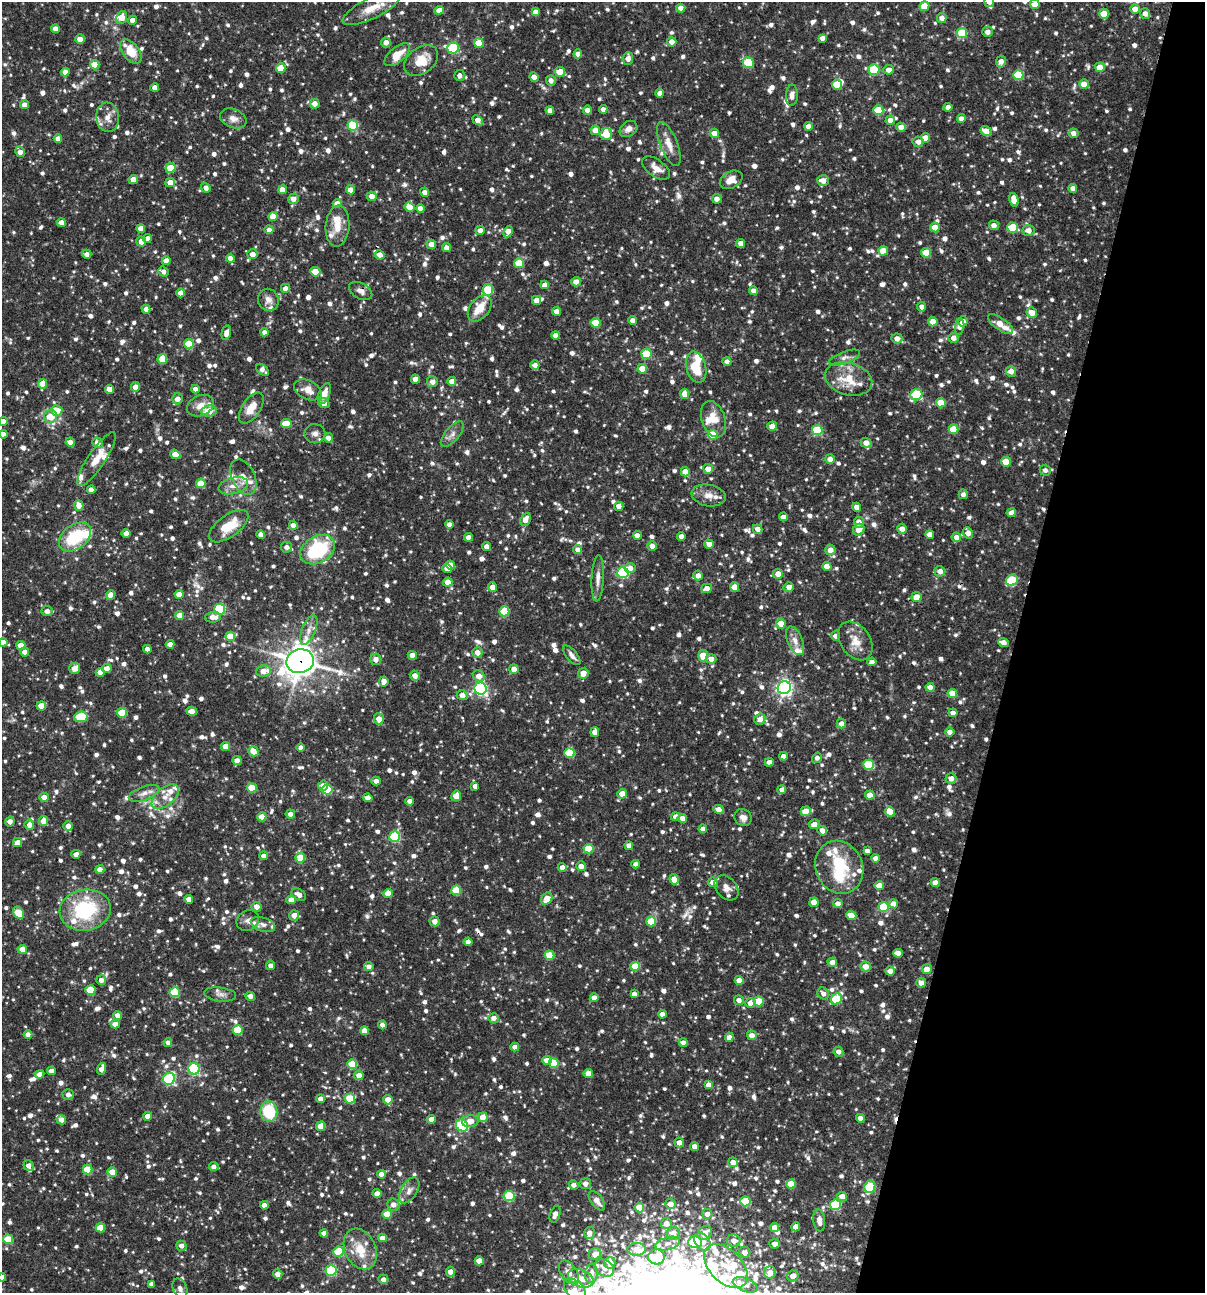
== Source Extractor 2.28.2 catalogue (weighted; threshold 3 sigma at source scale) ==
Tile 8 of 4 x 4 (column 4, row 2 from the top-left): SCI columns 3861-5063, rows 2585-3875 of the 5188 x 5168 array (HDU 1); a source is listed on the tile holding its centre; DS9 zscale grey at full resolution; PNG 1207 x 1295 px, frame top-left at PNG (2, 2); each listed source drawn as its Kron ellipse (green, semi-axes under 4 px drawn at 4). Shown black and unused: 16% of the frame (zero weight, under 3 of 4 exposures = <1% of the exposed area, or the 3 px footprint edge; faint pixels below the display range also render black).
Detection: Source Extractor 2.28.2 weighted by HDU 2 'WHT'; one run over the whole footprint, this tile lists its part. Background 0.0837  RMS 0.0038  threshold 0.0172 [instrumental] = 3 sigma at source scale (4.5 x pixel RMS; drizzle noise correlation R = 1.50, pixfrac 1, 0.05/0.05 arcsec/px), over >= 5 px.
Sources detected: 1454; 2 inside a brighter object's white glare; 4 cosmic-ray / hot-pixel residue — neither listed nor drawn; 61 inside a brighter listed object's ellipse — not listed separately; of the other 1387, all 500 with FLUX_AUTO >= 1.94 (the completeness limit of this list) listed and drawn (887 fainter detections not listed), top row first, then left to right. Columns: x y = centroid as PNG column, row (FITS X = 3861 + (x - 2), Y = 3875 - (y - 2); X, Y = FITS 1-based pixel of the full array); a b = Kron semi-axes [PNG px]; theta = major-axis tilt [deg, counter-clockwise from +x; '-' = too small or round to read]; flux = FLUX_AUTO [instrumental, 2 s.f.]
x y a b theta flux
989 2 5 4 - 2.4
1035 4 4 4 - 5.1
924 6 5 4 - 7.5
372 8 32 10 26 7.6
681 8 4 4 - 2.6
1135 9 5 4 - 3.3
439 10 5 4 - 2.8
535 12 4 4 - 4.5
1145 13 5 5 - 2.1
1104 14 5 5 - 7.1
122 17 6 5 - 5
942 18 5 5 - 2.4
133 20 4 4 - 2.8
55 29 4 4 - 3
988 32 5 5 - 2.4
962 33 5 5 - 15
822 38 4 4 - 2
80 39 5 4 - 3.2
386 42 5 5 - 2.7
672 42 5 4 - 2.8
479 43 5 4 - 8.5
453 48 6 5 - 35
131 51 14 8 -52 9.3
578 54 4 4 - 2.5
397 55 15 7 39 5.8
628 58 6 5 - 2.4
421 60 19 13 38 7.2
1001 62 6 5 - 2.8
748 63 6 5 - 17
95 65 5 4 - 6.3
1100 67 5 5 - 6.7
281 68 5 4 - 8.3
874 70 5 5 - 22
889 70 5 4 - 2.7
65 72 4 4 - 2.9
560 72 5 5 - 6.6
459 75 5 5 - 2
1018 75 5 5 - 19
534 77 5 4 - 3
551 80 5 5 - 2
837 84 5 5 - 11
1084 84 5 4 - 4.2
155 87 4 4 - 3.1
660 93 4 4 - 2.3
792 95 10 6 86 2.2
315 104 5 5 - 2.7
24 105 4 4 - 2.5
948 107 4 4 - 2
603 109 4 4 - 2.2
550 110 4 4 - 2.4
587 110 4 4 - 2.3
878 110 5 5 - 15
108 117 15 11 -83 3.7
233 118 14 9 -22 3.1
961 119 4 4 - 2.4
478 120 6 4 -39 3.4
890 120 4 4 - 3.2
353 125 5 5 - 28
808 126 4 4 - 3
901 127 4 4 - 3.9
628 129 9 7 37 2.5
595 130 5 4 - 4.4
986 131 6 4 -33 4.4
714 133 5 4 - 3.6
1073 133 5 5 - 2.5
606 134 6 6 - 7.7
926 138 4 4 - 4.3
58 139 4 4 - 2.7
918 142 5 5 - 2.4
669 144 23 8 -68 4.7
20 152 5 4 - 2.9
170 168 5 5 - 7.5
656 168 16 8 -36 3.4
133 179 4 4 - 4.9
731 180 12 8 29 4.4
823 180 6 5 - 3.3
170 182 5 4 - 4
206 188 5 4 - 2.4
1073 188 4 4 - 2.6
283 190 4 4 - 3.2
350 190 4 4 - 3.9
425 192 4 4 - 2.4
372 196 5 4 - 3
294 199 5 5 - 2.7
717 199 5 5 - 2.5
1014 200 7 4 -76 4.4
337 204 4 4 - 4.7
409 207 5 4 - 6.4
421 208 4 4 - 3.8
273 216 4 4 - 5
61 222 4 4 - 2.8
994 225 5 4 - 2.3
337 226 20 12 86 5.7
141 228 4 4 - 3.7
935 228 5 4 - 5.6
1013 228 5 5 - 16
269 230 4 4 - 2.4
480 230 5 4 - 2.7
1028 230 6 5 - 2.9
508 232 6 4 66 4.3
147 238 4 4 - 2.5
141 242 5 5 - 2.8
741 243 4 4 - 3.1
431 244 5 4 - 3.9
447 248 4 4 - 3
883 251 5 4 - 7.3
926 253 5 5 - 9.2
87 254 5 4 - 2.2
253 254 5 5 - 3.1
380 255 5 4 - 3.2
230 258 4 4 - 2.8
166 261 4 4 - 3.8
519 263 5 5 - 10
163 272 5 4 - 2
315 272 5 4 - 9.2
576 282 5 4 - 2.6
545 285 4 4 - 2.6
285 288 4 4 - 2.8
488 290 6 5 - 15
361 291 12 7 -30 2.2
753 291 4 4 - 2.6
181 293 4 4 - 3.2
268 300 11 10 - 2.6
536 300 4 4 - 3.6
922 307 4 4 - 2
480 308 15 9 52 7.4
146 309 4 4 - 2.5
556 311 4 4 - 3.2
1032 313 5 5 - 3.6
633 320 4 4 - 2.6
963 321 5 4 - 2.8
933 322 5 4 - 4.2
596 323 5 5 - 13
1000 324 15 6 -36 4.8
960 327 8 4 83 2
264 332 4 4 - 2.2
226 333 7 4 77 2.8
555 335 4 4 - 3.3
897 338 5 5 - 2.8
953 338 5 5 - 2.7
189 344 5 5 - 12
646 354 5 5 - 16
845 357 16 6 20 2
162 359 5 4 - 10
727 362 4 4 - 2.5
535 365 5 4 - 2.6
696 367 16 9 -74 10
642 369 5 4 - 7
262 370 7 5 -41 2
1011 371 5 5 - 2.6
415 379 5 4 - 3
849 379 24 16 -16 11
452 381 4 4 - 3.4
432 382 5 5 - 2.5
42 384 5 4 - 5.5
135 387 4 4 - 3.8
110 389 4 4 - 3.8
195 389 4 4 - 2.5
308 390 15 9 -27 4.3
324 394 11 5 68 3.7
685 394 5 4 - 3.8
916 395 6 5 - 24
178 399 5 5 - 2.8
324 403 6 4 -18 2.8
941 403 5 5 - 8.2
200 406 14 10 25 3.9
251 408 17 9 56 5.8
57 410 5 5 - 7.7
209 411 8 5 4 6.5
51 416 6 6 - 6.9
713 419 19 11 -71 6.4
3 421 4 4 - 2.6
286 423 5 4 - 9
772 426 5 4 - 3.7
954 429 5 5 - 10
817 430 5 5 - 17
3 434 4 4 - 2.8
315 434 10 9 - 2.2
452 434 15 7 49 2.4
713 435 5 5 - 12
328 438 4 4 - 2.5
70 442 5 4 - 2.7
97 443 5 5 - 3.1
866 443 5 5 - 2.9
175 454 5 4 - 5.4
96 459 32 8 56 6.7
830 459 5 4 - 2.9
1006 462 5 4 - 7.2
708 469 5 5 - 4.2
1045 470 5 5 - 1.9
685 472 4 4 - 5.6
243 477 19 11 -65 4.8
201 483 5 4 - 7.1
233 486 15 8 14 3.5
91 490 4 4 - 2.6
963 494 5 4 - 2
709 495 17 10 -10 3.9
79 505 5 4 - 3.2
619 506 4 4 - 2.6
857 507 4 4 - 2.8
1011 513 4 4 - 2.9
783 517 4 4 - 3
525 519 7 5 63 3.1
859 522 5 5 - 2.8
449 524 4 4 - 2.8
293 525 4 4 - 4.2
229 526 23 11 36 11
758 529 5 4 - 2.7
902 529 5 5 - 3
859 530 6 5 - 3.5
126 533 4 4 - 3
968 533 6 4 -64 3.3
930 534 4 4 - 3.3
261 535 4 4 - 1.9
637 535 4 4 - 2.5
681 536 4 4 - 2.5
75 537 18 12 37 19
468 537 4 4 - 2.6
956 537 5 4 - 2.4
709 544 5 4 - 2.7
652 546 5 4 - 2.7
286 547 6 5 - 2
486 547 4 4 - 2.5
318 550 19 13 30 31
578 550 4 4 - 2.8
830 550 5 5 - 3.6
450 565 5 4 - 4.8
827 566 4 4 - 4.9
630 568 5 5 - 3.1
447 569 4 4 - 3.1
940 571 5 5 - 3
623 572 5 5 - 44
778 574 5 5 - 3.8
698 575 5 5 - 2.6
598 578 23 6 87 2.8
1012 580 6 5 - 18
448 582 4 4 - 5.9
492 587 5 4 - 3.4
735 587 5 4 - 5.3
789 587 5 4 - 2.6
707 588 5 4 - 2.8
179 594 4 4 - 4.1
110 595 4 4 - 4.3
916 597 5 5 - 5.5
220 609 5 5 - 34
47 611 5 5 - 2
504 611 5 5 - 12
180 615 4 4 - 5.1
213 617 8 5 4 3
781 624 5 5 - 6
309 630 16 7 67 2.9
230 636 5 4 - 8.3
836 636 4 4 - 2.5
795 641 15 7 -68 3
855 641 21 15 -54 5.8
3 642 4 4 - 2.8
1003 642 5 4 - 2.9
170 644 4 4 - 2.7
21 645 4 4 - 5.5
147 649 4 4 - 2.7
25 652 4 4 - 2.4
477 652 5 5 - 3.2
412 655 4 4 - 4
572 655 12 5 -50 2
703 656 6 4 -84 8.5
376 659 6 5 - 2.8
711 659 5 5 - 2.9
300 661 14 12 14 580
872 662 4 4 - 2
75 668 6 5 - 3.7
107 668 5 4 - 3
514 669 5 4 - 3.4
264 671 7 5 6 4.5
100 672 4 4 - 3.2
583 673 5 5 - 4.2
415 675 5 4 - 3
479 676 6 5 - 3.3
384 681 5 5 - 2.8
930 687 4 4 - 3.9
784 688 7 6 - 130
480 689 6 6 - 76
952 693 5 4 - 5.5
462 695 5 5 - 2.8
41 706 5 4 - 6.5
192 711 5 4 - 3.4
122 713 5 5 - 13
953 713 4 4 - 2.6
81 717 7 5 7 24
379 719 6 5 - 3.8
760 719 6 5 - 3
841 724 5 5 - 2.7
595 732 5 4 - 3.1
950 732 5 4 - 2.4
226 746 4 4 - 5.7
301 747 4 4 - 2.2
253 751 5 5 - 4.7
569 753 5 5 - 19
783 756 4 4 - 2.8
817 758 5 4 - 1.9
237 761 4 4 - 2.8
769 762 4 4 - 2.7
868 765 5 5 - 20
951 778 5 5 - 2.4
376 781 4 4 - 2
323 786 5 5 - 3
475 786 4 4 - 2.1
252 788 5 4 - 10
782 789 4 4 - 1.9
327 790 5 5 - 19
144 793 16 6 20 2.9
622 794 5 4 - 5
870 795 4 4 - 4.6
456 796 5 5 - 5.1
44 797 4 4 - 3.1
165 797 16 9 40 4
368 798 4 4 - 2.8
410 801 4 4 - 2.3
718 809 6 4 -23 3
806 811 5 4 - 8.5
890 812 5 4 - 6.9
290 814 4 4 - 2.3
262 817 4 4 - 4.8
676 817 4 4 - 3.1
682 818 5 4 - 2.7
743 818 9 8 - 2
10 821 5 4 - 2.5
43 821 5 4 - 4.1
814 824 5 4 - 2.8
29 825 5 5 - 2.9
68 826 5 4 - 3.4
703 829 4 4 - 3
822 831 5 4 - 2.7
395 837 5 5 - 29
17 843 5 4 - 3.4
629 846 4 4 - 2.6
588 849 5 4 - 11
867 851 4 4 - 2.1
76 854 4 4 - 2.4
264 856 4 4 - 2.7
300 857 5 4 - 9.4
876 858 4 4 - 2.4
636 864 4 4 - 2.4
581 866 5 5 - 2.8
562 867 4 4 - 2.7
839 867 27 23 -65 19
100 869 4 4 - 2.9
674 879 5 4 - 5.9
713 882 5 5 - 2.9
935 883 4 4 - 3.4
879 886 5 4 - 5.3
727 888 14 10 -49 2.8
456 890 5 5 - 13
388 893 4 4 - 5.5
299 894 8 5 -33 3
189 899 4 4 - 2.5
547 899 6 5 - 5.7
291 900 4 4 - 3.5
814 902 5 4 - 4.5
838 904 4 4 - 2.6
894 904 4 4 - 4.6
257 907 5 5 - 2.8
883 907 5 5 - 15
85 910 26 20 10 30
18 913 7 4 -51 12
294 915 5 5 - 2.7
851 915 5 4 - 4.6
248 920 12 10 32 2.1
435 921 5 5 - 3
651 921 5 5 - 11
263 924 12 7 -18 2
468 942 4 4 - 2.7
22 949 4 4 - 4.9
898 953 5 4 - 3
550 955 5 4 - 9.2
832 962 5 4 - 2.5
271 966 4 4 - 2.3
635 966 5 4 - 10
865 966 5 5 - 3.9
369 967 5 4 - 2.3
927 969 5 5 - 4
890 971 5 4 - 2.9
101 980 5 5 - 2.5
739 980 4 4 - 4.8
921 983 5 4 - 2.9
90 990 5 5 - 12
175 992 5 5 - 16
823 993 6 5 - 2.1
220 994 16 7 -7 2.2
634 994 4 4 - 2.6
250 996 5 4 - 2.3
594 998 4 4 - 3.3
836 999 6 5 - 23
739 1000 5 4 - 2.5
759 1001 5 5 - 11
750 1003 5 5 - 3.9
662 1014 4 4 - 2.8
118 1015 4 4 - 2.7
494 1018 5 5 - 2.6
115 1024 4 4 - 3.3
382 1025 4 4 - 2
238 1030 5 5 - 14
364 1031 4 4 - 4
28 1035 4 4 - 2.7
752 1035 5 4 - 2.9
729 1037 5 4 - 2.3
168 1042 4 4 - 2
683 1042 4 4 - 2.2
515 1047 4 4 - 2.6
838 1052 5 4 - 2.3
547 1060 5 4 - 4.3
554 1063 5 5 - 11
352 1064 5 5 - 13
102 1069 6 4 71 3.3
194 1069 6 5 - 47
52 1071 4 4 - 2.5
588 1073 4 4 - 4.9
40 1074 5 4 - 3
359 1075 5 4 - 3.2
169 1079 6 6 - 38
708 1085 4 4 - 2.7
68 1095 5 5 - 2.2
320 1099 4 4 - 2.4
350 1099 5 5 - 15
388 1100 4 4 - 5.6
269 1111 10 8 -84 18
148 1116 4 4 - 3.5
483 1117 5 4 - 6.3
860 1118 4 4 - 2.6
431 1119 4 4 - 2.8
61 1120 5 4 - 2.7
470 1121 8 6 6 3.9
320 1126 5 4 - 3.9
462 1126 6 5 - 33
679 1142 5 4 - 2.9
694 1146 5 4 - 2.7
733 1162 5 4 - 2.9
29 1165 5 5 - 2.1
214 1167 5 4 - 2.3
88 1170 5 5 - 12
112 1172 5 4 - 5.6
381 1174 4 4 - 3
585 1184 6 5 - 2
791 1184 5 4 - 7.5
574 1185 5 4 - 2.4
870 1187 6 5 - 23
409 1190 14 8 58 2.7
377 1193 4 4 - 2.9
509 1196 5 5 - 24
842 1196 5 5 - 3.1
597 1201 11 6 -53 2.8
745 1201 5 5 - 21
393 1204 6 6 - 2.9
671 1204 5 5 - 2.8
264 1205 4 4 - 2.8
835 1205 5 5 - 25
639 1207 5 4 - 7.4
387 1214 5 4 - 10
555 1214 8 5 71 2.6
707 1214 5 5 - 2.6
819 1220 11 6 -83 2.7
666 1223 5 5 - 3
774 1227 4 4 - 2.8
796 1227 4 4 - 3.2
100 1228 4 4 - 9
324 1233 4 4 - 2.8
589 1233 6 5 - 3.1
673 1233 6 6 - 3.8
705 1233 7 6 - 3.5
383 1238 4 4 - 3.1
8 1239 5 5 - 12
734 1241 7 6 - 3.1
695 1242 7 6 - 22
702 1242 10 7 -51 5
668 1244 12 6 15 2.3
774 1244 5 4 - 2.4
181 1246 5 5 - 2.6
360 1249 21 15 -65 8.9
637 1249 9 6 0 4.2
338 1252 5 5 - 20
745 1252 6 5 - 3
595 1254 6 5 - 3.3
656 1257 8 7 - 13
479 1261 4 4 - 6.4
610 1263 6 5 - 3.7
726 1266 26 16 -46 13
604 1268 10 8 -32 2.8
331 1270 5 5 - 38
450 1272 5 4 - 2.9
569 1272 13 8 -56 3.5
770 1272 6 6 - 3.1
591 1273 10 6 83 2.4
278 1274 5 4 - 2.7
793 1276 6 5 - 3
2 1277 4 4 - 2.4
581 1278 13 8 -21 4.6
383 1279 5 4 - 2
151 1284 4 4 - 2.5
745 1285 13 6 -21 2.4
180 1288 10 7 -66 2.1
575 1290 13 8 -45 3.9
Overlapping masked pixels (flux is a lower limit): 3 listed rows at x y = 361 291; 300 661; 547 899
Isophote crosses this tile's border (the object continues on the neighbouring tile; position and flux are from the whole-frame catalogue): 9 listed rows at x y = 989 2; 1035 4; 372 8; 3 421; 3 434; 3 642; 8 1239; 2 1277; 575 1290